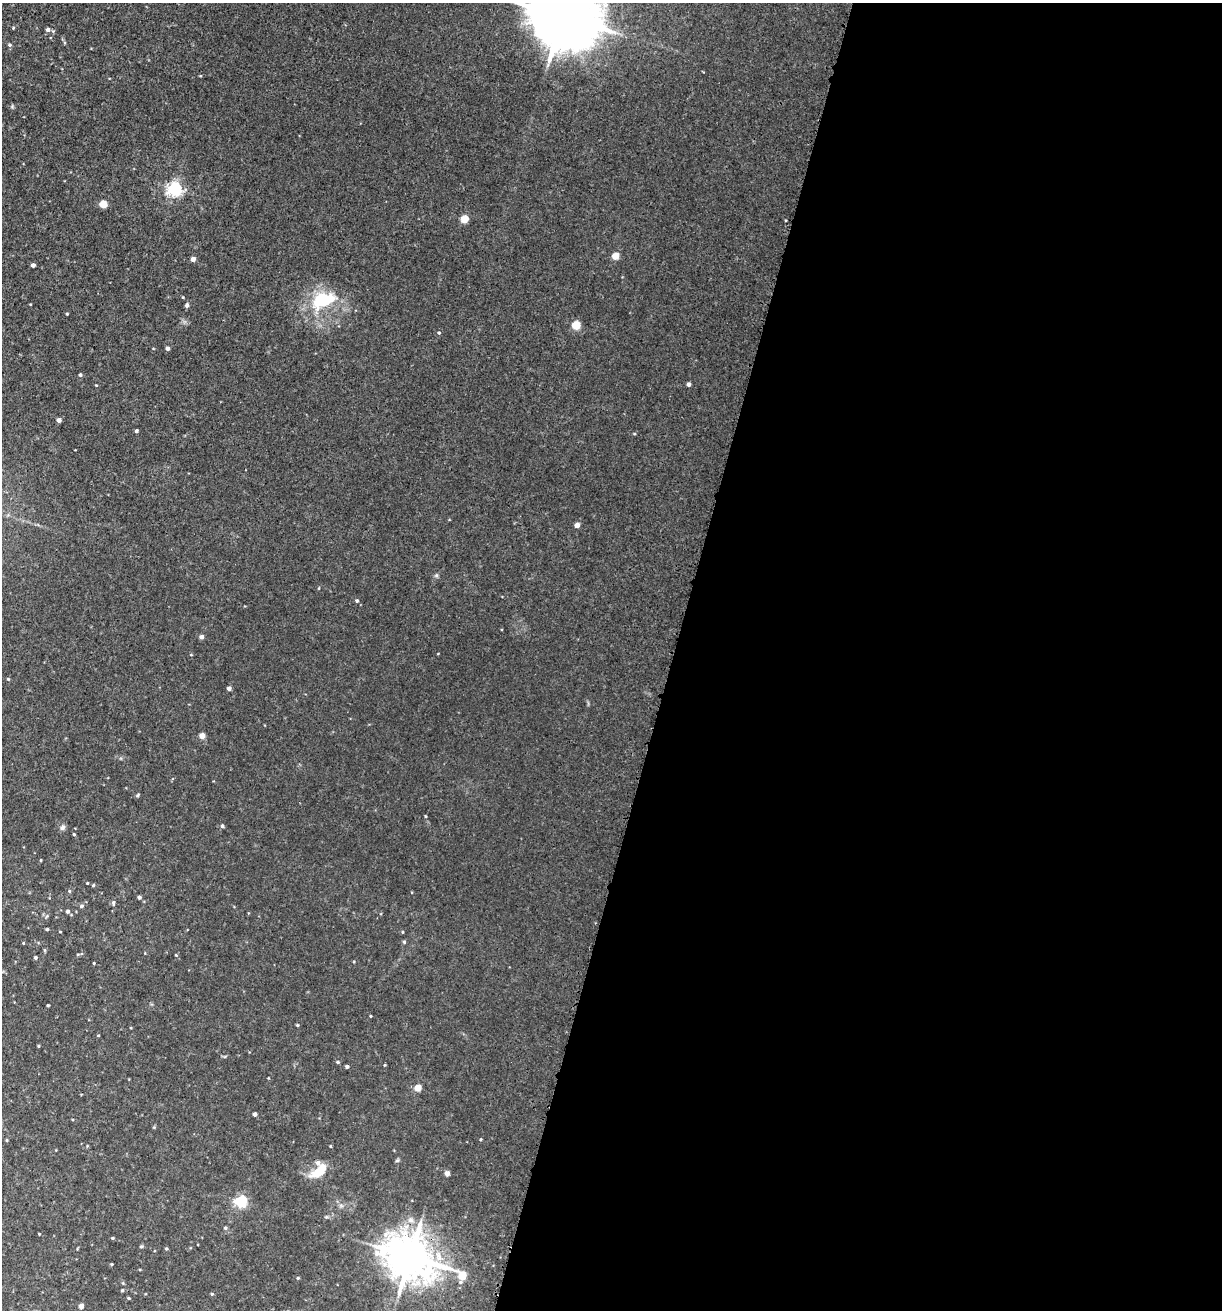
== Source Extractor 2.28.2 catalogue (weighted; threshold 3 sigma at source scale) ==
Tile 12 of 4 x 4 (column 4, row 3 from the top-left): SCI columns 4010-5229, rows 1360-2667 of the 5408 x 5343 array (HDU 1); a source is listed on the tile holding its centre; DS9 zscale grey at full resolution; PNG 1224 x 1312 px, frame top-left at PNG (2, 3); no overlay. Shown black and unused: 45% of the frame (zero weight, under 3 of 5 exposures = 5% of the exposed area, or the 3 px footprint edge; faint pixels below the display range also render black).
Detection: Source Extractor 2.28.2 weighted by HDU 2 'WHT'; one run over the whole footprint, this tile lists its part. Background 0.0203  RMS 0.0034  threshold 0.0152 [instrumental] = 3 sigma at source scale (4.5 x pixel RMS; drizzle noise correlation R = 1.50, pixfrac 1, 0.05/0.05 arcsec/px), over >= 5 px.
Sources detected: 76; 1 inside a brighter listed object's ellipse — not listed separately; the other 75 listed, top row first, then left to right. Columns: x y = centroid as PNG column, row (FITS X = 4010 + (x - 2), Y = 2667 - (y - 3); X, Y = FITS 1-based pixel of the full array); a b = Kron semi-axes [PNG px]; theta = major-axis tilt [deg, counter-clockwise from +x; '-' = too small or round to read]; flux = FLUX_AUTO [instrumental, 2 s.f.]
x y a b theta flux
563 17 21 17 -25 2500
48 30 4 4 - 0.94
53 31 4 4 - 0.35
9 45 5 4 - 0.51
175 189 5 5 - 75
103 204 4 4 - 7.7
464 219 5 4 - 8.6
615 256 4 4 - 6.6
193 259 4 4 - 1.7
33 265 4 4 - 1.3
323 300 32 18 19 16
187 305 6 5 - 0.67
67 314 3 3 - 0.27
576 325 5 5 - 13
439 333 4 4 - 0.44
168 348 4 4 - 0.99
80 375 4 3 - 0.57
689 384 4 3 - 1
96 385 4 3 - 0.24
59 420 4 4 - 1.3
136 431 3 3 - 0.73
577 525 4 4 - 2.1
357 601 4 4 - 0.5
201 637 4 4 - 1.4
8 679 4 3 - 0.3
229 688 4 4 - 1.2
202 736 4 4 - 3.4
137 795 5 3 - 0.35
425 816 5 3 - 0.27
222 826 4 4 - 0.58
62 827 8 6 45 0.81
74 834 3 3 - 0.37
41 860 3 2 - 0.24
87 883 2 2 - 0.26
93 885 4 3 - 0.37
69 891 5 4 - 0.35
139 897 4 4 - 0.85
113 903 7 4 87 0.53
81 906 5 4 - 0.61
68 911 5 5 - 0.73
47 916 5 5 - 0.49
47 929 3 3 - 0.39
60 932 4 2 - 0.22
404 942 5 4 - 0.39
176 955 3 3 - 0.25
36 957 3 3 - 0.47
94 963 4 2 - 0.24
48 1005 3 2 - 0.29
370 1016 4 2 - 0.24
297 1025 4 3 - 0.3
98 1035 4 2 - 0.25
38 1046 5 3 - 0.28
338 1062 4 3 - 0.43
347 1066 3 3 - 0.59
418 1088 4 4 - 5.3
255 1114 4 3 - 1
481 1139 4 3 - 0.27
7 1140 5 3 - 0.33
330 1146 4 3 - 0.27
397 1161 6 4 19 0.42
320 1170 22 10 39 6.4
447 1173 4 4 - 1.7
241 1201 5 5 - 43
225 1228 4 4 - 0.52
112 1238 4 3 - 0.36
141 1246 5 4 - 0.44
166 1249 4 3 - 0.36
410 1257 14 12 -27 1000
112 1264 4 3 - 0.28
462 1276 5 5 - 9
298 1278 5 3 - 0.29
122 1290 4 3 - 0.34
212 1294 4 4 - 0.36
129 1298 4 3 - 0.3
81 1306 4 4 - 1.6
Overlapping masked pixels (flux is a lower limit): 1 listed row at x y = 410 1257
Isophote crosses this tile's border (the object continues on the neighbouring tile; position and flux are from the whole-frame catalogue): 1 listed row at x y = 563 17